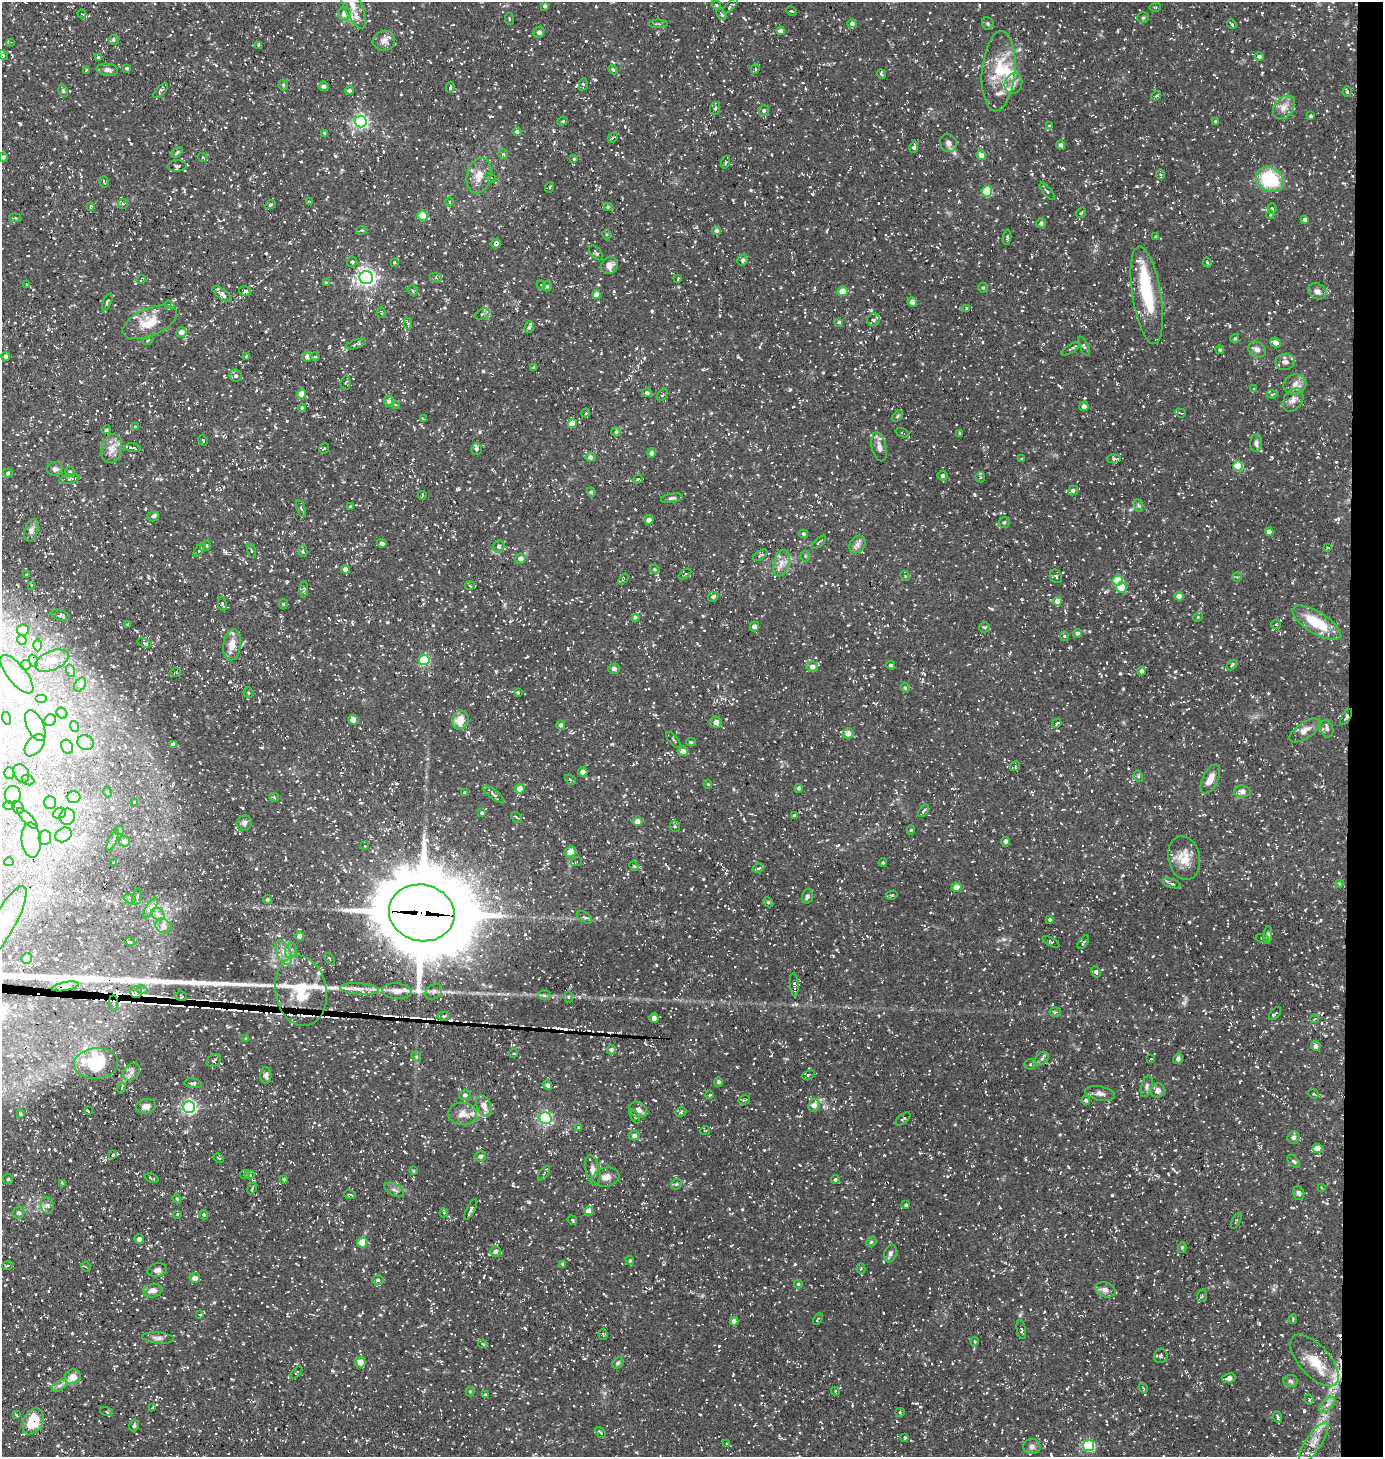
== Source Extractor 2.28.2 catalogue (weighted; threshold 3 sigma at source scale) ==
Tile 6 of 3 x 3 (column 3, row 2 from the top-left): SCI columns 2909-4289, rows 1456-2910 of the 4388 x 4367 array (HDU 1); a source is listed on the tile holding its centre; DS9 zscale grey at full resolution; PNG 1385 x 1459 px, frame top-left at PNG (2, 2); each listed source drawn as its Kron ellipse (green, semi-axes under 4 px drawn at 4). Shown black and unused: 3% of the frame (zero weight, under 3 of 5 exposures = <1% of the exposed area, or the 3 px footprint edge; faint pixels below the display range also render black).
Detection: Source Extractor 2.28.2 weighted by HDU 2 'WHT'; one run over the whole footprint, this tile lists its part. Background 0.109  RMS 0.0045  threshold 0.0201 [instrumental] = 3 sigma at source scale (4.5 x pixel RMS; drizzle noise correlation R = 1.50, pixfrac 1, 0.05/0.05 arcsec/px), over >= 5 px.
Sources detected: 1037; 4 inside a brighter object's white glare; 58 cosmic-ray / hot-pixel residue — neither listed nor drawn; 30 inside a brighter listed object's ellipse — not listed separately; of the other 945, all 500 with FLUX_AUTO >= 0.492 (the completeness limit of this list) listed and drawn (445 fainter detections not listed), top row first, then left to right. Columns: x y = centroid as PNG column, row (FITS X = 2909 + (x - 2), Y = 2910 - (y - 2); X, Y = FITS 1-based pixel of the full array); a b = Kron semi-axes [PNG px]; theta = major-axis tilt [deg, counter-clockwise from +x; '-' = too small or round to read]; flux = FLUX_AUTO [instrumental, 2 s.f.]
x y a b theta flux
351 3 28 9 -65 7.2
716 5 5 4 - 0.6
545 6 4 4 - 1
730 6 10 3 44 0.82
1155 7 6 3 6 0.49
791 11 5 3 - 0.6
82 14 4 4 - 0.51
344 14 7 6 - 3.2
721 14 6 4 -51 0.88
1143 18 6 5 - 0.72
509 19 6 3 -81 0.51
658 24 9 3 0 0.79
852 24 5 4 - 1.4
988 24 6 5 - 0.83
1232 24 5 3 - 0.75
781 31 4 4 - 2
539 32 6 5 - 1.1
113 40 5 5 - 0.96
384 41 11 10 - 2.9
10 42 4 4 - 0.53
258 45 4 3 - 0.53
3 55 5 4 - 0.55
1259 56 4 4 - 1
98 57 4 3 - 0.74
127 68 4 3 - 0.57
755 69 5 4 - 0.85
86 70 4 3 - 0.61
107 70 11 6 -7 1.7
613 70 5 4 - 0.93
999 71 40 16 85 18
881 74 5 3 - 0.79
583 84 6 4 80 0.76
1013 84 11 8 67 2.6
283 85 5 5 - 0.67
323 86 5 5 - 1.3
450 87 5 3 - 0.81
63 91 6 4 -70 0.69
161 91 9 4 45 0.9
349 91 4 4 - 1.1
1347 92 5 4 - 0.68
1156 96 5 3 - 0.74
1284 107 13 9 50 3.6
715 108 7 5 70 0.8
764 111 5 5 - 1.1
1311 116 3 3 - 0.63
562 121 5 4 - 0.59
1216 121 4 3 - 0.66
361 122 6 6 - 100
1049 126 4 4 - 0.55
517 132 4 4 - 1.1
325 133 3 3 - 0.6
613 138 5 3 - 0.54
948 143 9 8 - 1.8
1061 145 4 4 - 1.2
914 147 6 3 83 1.1
177 152 6 3 47 0.57
503 154 5 5 - 0.58
981 155 5 4 - 4.3
3 157 4 4 - 1.3
203 157 5 3 - 0.6
574 159 4 4 - 0.54
726 162 6 4 73 0.66
177 166 9 5 5 1.2
1160 174 5 4 - 0.68
479 175 18 12 75 6
491 178 6 3 -33 0.63
1270 179 14 11 -30 26
104 182 6 3 -72 0.66
550 187 5 3 - 0.52
987 191 5 5 - 25
1047 191 10 3 -50 0.7
310 202 4 3 - 0.54
450 202 4 3 - 0.51
123 204 5 5 - 0.72
270 205 5 4 - 0.71
91 206 4 3 - 0.72
608 207 4 4 - 0.59
1272 209 5 4 - 0.57
1081 213 5 3 - 0.49
1270 214 4 3 - 0.52
422 216 5 5 - 14
15 218 6 3 -7 0.6
1305 220 4 4 - 1.6
1041 223 5 5 - 1.1
362 230 5 4 - 0.67
716 230 4 4 - 1.2
607 234 5 3 - 0.51
1007 237 8 3 85 0.59
1156 237 4 3 - 0.53
496 243 5 4 - 1.3
596 253 9 5 -47 0.83
742 260 5 5 - 0.88
352 262 5 5 - 1.1
394 262 3 3 - 0.51
1207 262 5 3 - 0.54
610 266 9 8 - 3.3
366 277 7 6 - 200
436 278 6 4 -19 0.64
678 279 4 3 - 0.61
141 280 4 2 - 0.52
326 283 4 3 - 0.57
27 285 4 3 - 0.49
541 285 4 4 - 0.53
547 286 5 4 - 0.72
983 288 5 4 - 0.63
245 291 6 4 -15 1.1
413 291 5 5 - 0.69
842 291 5 4 - 6.5
1317 291 9 7 -30 2.3
222 294 11 5 -37 2.5
596 294 4 4 - 4.2
1147 295 49 14 -81 27
107 302 9 4 68 0.94
912 302 5 4 - 3.2
169 305 5 3 - 0.51
966 308 3 3 - 0.5
381 313 5 3 - 0.53
482 314 7 5 27 1
873 320 6 6 - 1.3
150 322 29 14 23 9.8
839 322 4 4 - 0.83
408 324 6 3 -82 0.69
529 327 6 4 71 0.85
181 332 5 5 - 2.8
1235 338 4 3 - 0.62
148 340 6 4 31 0.62
1275 342 6 4 -30 2.8
356 344 11 3 19 0.94
1084 346 10 3 -65 0.83
1071 349 11 3 29 0.73
1257 349 9 7 -30 2.2
1220 350 4 4 - 0.62
6 356 4 4 - 1.1
315 356 5 3 - 0.56
246 357 4 3 - 0.53
307 357 5 4 - 2.2
1285 362 9 8 - 2.6
534 367 3 3 - 0.61
236 376 6 6 - 1
346 383 6 5 - 0.68
1295 384 11 10 - 3.2
1253 389 4 3 - 0.53
647 393 5 4 - 1.2
301 394 4 4 - 5.8
1272 394 5 4 - 0.72
662 395 7 3 55 0.55
1293 400 13 9 57 2.9
389 401 5 5 - 1.4
395 405 4 3 - 0.5
1084 406 4 4 - 1.8
302 408 4 3 - 0.53
586 413 4 3 - 0.63
1180 413 5 3 - 0.52
897 416 6 4 47 0.61
423 419 4 2 - 0.52
572 424 4 4 - 6.4
135 427 4 3 - 0.51
106 430 4 3 - 0.65
616 432 4 4 - 0.87
902 433 7 3 -21 0.63
960 433 3 3 - 0.6
203 440 6 3 -65 0.58
1256 443 9 6 89 1.7
879 447 14 7 -77 2.3
133 448 8 3 -7 0.78
324 448 6 4 51 0.62
112 449 15 10 75 4.1
476 449 6 5 - 1.2
651 453 4 4 - 1.6
590 457 5 5 - 1.4
1022 459 4 3 - 0.58
1114 459 7 4 1 1.3
1238 466 5 5 - 17
55 469 8 7 - 1.6
70 472 5 5 - 0.77
8 473 5 4 - 0.79
943 476 5 5 - 1
980 477 5 4 - 0.67
69 479 10 4 12 1.1
638 479 5 4 - 0.83
1073 491 5 4 - 1.2
591 492 4 4 - 0.78
422 495 4 3 - 0.58
672 498 11 4 10 1.1
1138 505 6 4 -71 0.64
350 507 3 3 - 0.56
301 508 8 4 -72 0.92
153 516 6 5 - 0.96
649 520 4 4 - 2.8
1004 523 6 5 - 0.88
31 530 12 6 72 2.2
1269 532 4 4 - 1.9
804 534 4 4 - 0.79
819 542 9 3 41 0.7
382 543 5 4 - 1.3
857 544 9 7 55 2
205 546 6 4 40 0.98
499 546 6 5 - 1.3
1328 547 4 3 - 0.56
199 550 8 4 51 0.96
251 551 7 3 -77 0.5
303 551 6 3 -74 0.7
760 555 8 3 34 0.7
805 556 5 4 - 0.72
520 559 5 5 - 2.4
781 563 14 7 73 3.4
345 569 4 4 - 2.4
655 569 5 4 - 0.51
27 574 4 2 - 0.56
685 574 7 3 37 0.53
905 576 5 4 - 0.54
1056 576 7 5 -60 0.87
1237 577 5 4 - 0.54
623 579 6 3 51 0.55
1118 581 5 5 - 22
32 585 3 3 - 0.52
470 586 5 3 - 0.53
1121 587 5 5 - 9.1
304 589 8 4 87 0.81
1179 596 4 4 - 4.5
713 597 5 5 - 1.3
1057 601 4 4 - 4.2
222 604 7 4 -81 0.59
283 604 5 4 - 0.55
61 615 9 5 -17 1.3
635 617 4 4 - 0.91
1198 617 5 4 - 0.54
1316 623 27 10 -32 15
1276 624 5 4 - 0.7
128 625 4 3 - 0.53
754 627 5 4 - 1.8
984 627 5 5 - 0.74
23 630 6 5 - 6.3
1078 633 4 4 - 1.2
1064 636 4 4 - 0.56
22 640 5 4 - 0.74
145 643 7 4 -18 0.73
38 645 6 4 -89 0.79
232 645 16 9 81 5
424 660 5 5 - 28
34 661 6 4 -70 0.9
52 661 18 9 23 5.3
25 665 5 5 - 0.79
891 665 4 3 - 0.97
1232 665 6 3 45 0.56
812 667 5 5 - 3
614 669 6 5 - 1.2
71 671 6 4 -71 0.81
1141 671 4 4 - 1.1
176 672 5 4 - 0.58
17 674 23 9 -51 6.2
80 685 7 5 57 1
905 688 5 4 - 0.6
518 692 4 3 - 0.52
248 693 5 5 - 0.83
41 699 6 4 0 0.77
62 713 6 5 - 1.1
1346 717 9 4 60 1
6 718 6 4 -72 0.65
50 720 6 5 - 1.2
353 720 5 4 - 4.4
460 720 10 8 68 5.9
716 722 6 5 - 3
1057 723 5 2 - 0.5
561 725 5 4 - 1.2
35 726 16 8 -65 4.4
74 726 5 3 - 0.58
1327 729 9 6 -73 1.4
1305 730 17 8 35 3.4
848 733 5 5 - 3.8
673 740 10 3 -49 0.77
691 742 5 3 - 0.66
85 743 8 7 - 2
173 744 4 4 - 1.4
35 745 13 8 52 3.6
67 747 7 6 - 1.5
683 751 5 5 - 2.6
1015 766 5 4 - 0.8
583 772 5 4 - 2.2
9 773 5 5 - 0.8
21 773 10 7 -60 2.4
1138 776 6 3 -71 0.57
1210 779 16 7 65 5.1
28 780 6 5 - 0.9
570 780 6 3 -39 0.58
708 784 4 4 - 0.5
799 788 4 4 - 0.95
520 789 5 5 - 3.6
108 792 5 3 - 0.5
464 792 3 3 - 0.5
1242 792 8 6 0 2.5
494 794 12 4 -38 1.2
13 795 9 8 - 2.9
73 797 7 5 -2 1.2
274 797 5 4 - 0.63
50 802 6 5 - 1.1
135 802 4 3 - 0.61
9 806 6 4 1 0.73
18 808 6 5 - 1.4
924 811 7 4 51 0.88
59 813 7 5 23 1.3
482 813 4 3 - 0.58
795 816 4 4 - 1.7
67 817 8 7 - 3.1
516 817 6 3 -41 0.55
27 818 14 5 -46 2.5
637 821 5 4 - 2.2
244 823 8 7 - 1.8
675 827 5 5 - 0.82
119 830 5 4 - 0.64
911 830 4 4 - 0.5
64 835 9 7 31 2.3
45 838 7 6 - 1.8
31 840 17 9 -85 6
112 841 11 4 65 1.3
124 841 5 5 - 1
1006 841 4 4 - 1.4
365 846 3 2 - 0.61
570 851 5 5 - 5.1
1184 858 22 15 -78 8
9 862 5 4 - 0.63
576 862 6 3 18 0.5
114 863 3 2 - 0.61
883 863 4 3 - 0.53
634 866 5 4 - 0.55
759 868 6 4 27 0.71
1171 883 10 4 -18 1.1
1340 884 4 3 - 0.59
956 887 5 4 - 4.2
892 895 6 4 11 0.6
807 896 7 5 72 1.3
137 897 8 5 76 0.93
130 899 6 4 -18 0.84
267 900 4 4 - 0.58
768 902 6 4 -45 0.65
150 908 12 4 58 1.4
422 913 33 28 -13 5300
158 914 7 5 -41 1.4
584 917 8 5 -34 0.99
1049 919 3 3 - 0.69
4 923 41 11 61 12
163 926 8 7 - 1.7
1268 935 9 4 84 1.1
300 936 4 4 - 2
1262 938 7 4 -8 0.57
130 942 5 3 - 0.55
1051 942 9 4 -30 0.68
1083 942 8 3 54 0.57
291 951 7 5 70 1.3
284 953 13 7 -66 3.3
27 959 5 5 - 12
329 959 6 3 -52 0.59
1096 972 6 4 -63 1.1
794 985 11 4 -85 0.98
65 986 14 4 11 1.9
360 989 19 5 -4 3.6
142 990 5 3 - 0.52
301 991 35 25 -80 26
397 991 15 8 -5 2.9
136 992 6 6 - 1.4
434 992 9 7 40 1.5
544 995 6 5 - 0.82
181 996 6 5 - 0.73
569 997 5 3 - 0.55
113 1003 8 4 90 1.4
1055 1012 6 4 8 0.8
1275 1014 8 2 50 0.5
443 1016 6 4 -10 0.98
654 1018 5 4 - 2.2
1315 1019 4 3 - 0.56
246 1039 3 3 - 0.5
1316 1046 5 4 - 2.4
611 1050 5 4 - 1.1
513 1053 4 3 - 0.51
416 1057 5 4 - 0.7
1042 1058 7 5 45 1.1
1151 1059 4 3 - 0.51
1178 1059 5 4 - 1.3
214 1061 7 5 37 0.94
96 1063 22 15 4 27
1030 1064 5 5 - 0.73
131 1072 10 7 49 2.2
266 1075 8 5 -88 1.6
808 1075 6 4 24 0.76
718 1082 5 4 - 0.89
193 1083 8 4 -8 1.3
548 1085 4 4 - 1.4
1147 1086 11 5 76 1.4
121 1088 5 4 - 0.74
1158 1091 7 7 - 1.9
1100 1093 15 7 -11 2.3
1314 1094 5 4 - 0.71
465 1095 5 5 - 1.2
710 1095 4 3 - 0.52
744 1100 6 3 13 0.52
1086 1100 4 4 - 0.94
814 1105 6 5 - 3.1
146 1106 10 7 11 2.9
484 1106 11 7 -65 3.9
189 1107 6 6 - 100
638 1110 9 7 -27 2.4
88 1111 3 3 - 0.55
681 1112 5 4 - 0.79
20 1114 3 3 - 0.55
463 1114 14 11 -3 3.9
635 1116 8 3 -61 0.58
545 1118 6 6 - 67
903 1119 9 3 39 0.72
578 1127 3 3 - 0.59
705 1130 5 3 - 0.58
634 1136 5 5 - 1.2
1294 1137 6 6 - 1.2
1317 1148 5 4 - 4.7
113 1155 3 3 - 0.63
480 1156 6 5 - 1.2
219 1158 5 3 - 0.52
1294 1161 8 5 -46 0.93
593 1170 15 7 -77 3
413 1171 4 3 - 0.51
544 1173 8 4 54 0.85
245 1174 5 4 - 0.55
250 1175 4 4 - 0.55
606 1177 13 9 12 3.4
152 1178 7 3 -23 0.68
8 1179 5 5 - 0.7
284 1179 4 3 - 0.67
835 1180 4 4 - 0.79
62 1184 4 3 - 0.53
676 1184 6 4 42 0.6
1322 1187 4 3 - 0.64
252 1189 6 3 63 0.52
394 1190 10 5 -27 1.5
1299 1193 7 5 -75 1.4
350 1194 6 3 -4 0.64
177 1199 4 4 - 0.53
47 1205 8 6 -76 1.6
906 1205 3 3 - 0.6
471 1209 11 3 64 1.1
589 1211 4 4 - 4.4
18 1213 6 5 - 1.1
444 1213 4 4 - 0.54
177 1214 3 3 - 0.57
204 1215 5 4 - 0.65
572 1220 5 4 - 0.52
1236 1221 8 3 63 0.6
139 1239 5 4 - 1.6
362 1242 5 5 - 7.3
871 1242 6 4 44 0.69
1182 1247 5 4 - 0.57
495 1251 5 5 - 2
890 1253 9 6 73 1.4
630 1260 5 4 - 0.6
563 1264 4 4 - 0.89
7 1266 5 2 - 0.53
86 1267 5 4 - 0.51
861 1269 5 4 - 0.63
157 1270 10 6 12 1.7
195 1278 5 5 - 2.4
378 1280 6 4 0 0.85
798 1284 4 4 - 0.54
1105 1290 10 7 -20 2.3
153 1291 9 6 11 2.7
1202 1296 6 5 - 0.84
200 1314 4 3 - 0.63
818 1319 6 3 60 0.67
1293 1319 5 3 - 0.61
734 1321 4 4 - 3.1
1021 1330 9 4 -80 1.1
603 1335 5 4 - 0.53
158 1338 16 5 -5 1.9
974 1341 4 4 - 0.52
483 1344 4 3 - 1.1
1161 1356 7 7 - 1.1
1314 1360 32 15 -48 13
360 1362 5 5 - 5.4
618 1363 6 4 54 0.8
296 1373 7 3 46 0.51
73 1377 8 7 - 5.9
1229 1378 7 4 10 2.2
1290 1381 7 6 - 1.1
59 1386 8 4 30 1.3
1143 1388 5 4 - 0.58
470 1391 5 4 - 0.52
835 1391 4 3 - 0.59
485 1395 4 3 - 0.58
1309 1399 5 3 - 0.56
1327 1405 10 5 44 1.8
153 1407 4 2 - 0.55
107 1412 6 3 -19 0.5
900 1412 5 4 - 0.59
16 1415 4 3 - 0.58
1277 1417 6 3 -74 0.87
33 1421 14 9 63 14
134 1426 6 4 77 1.2
601 1432 6 3 -50 0.63
905 1437 4 3 - 0.53
1314 1443 24 8 57 6.1
727 1444 3 3 - 0.51
1032 1446 9 7 1 1.7
1089 1446 5 5 - 53
Overlapping masked pixels (flux is a lower limit): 9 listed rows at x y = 496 243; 1147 295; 1346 717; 422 913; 4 923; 181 996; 113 1003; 1314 1360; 33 1421
Isophote crosses this tile's border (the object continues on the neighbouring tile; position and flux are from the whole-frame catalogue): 3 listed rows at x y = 351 3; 3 157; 4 923
Unlisted compact peaks at least as high as the median listed source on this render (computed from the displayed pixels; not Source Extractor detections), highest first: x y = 529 1202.